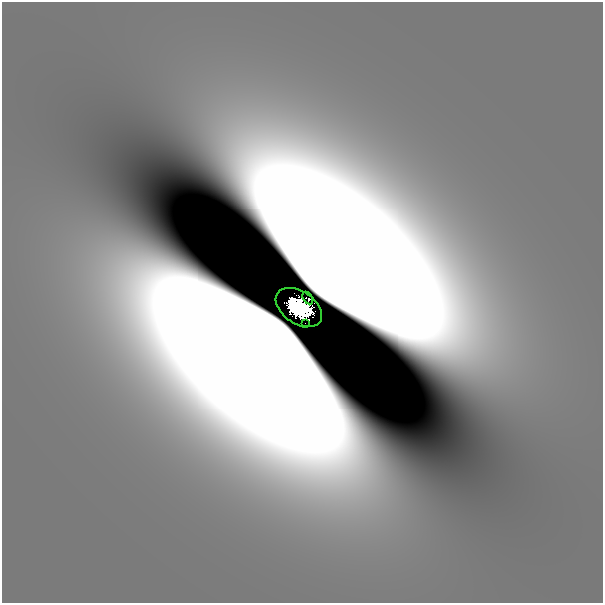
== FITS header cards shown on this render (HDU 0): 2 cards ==
NAXIS1  =                  601
NAXIS2  =                  601

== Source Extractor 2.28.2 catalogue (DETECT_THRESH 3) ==
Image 601 x 601 px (HDU 0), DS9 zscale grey, 1 PNG px = 1 image px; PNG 605 x 605 px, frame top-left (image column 1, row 601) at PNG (2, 2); each listed source drawn as its Kron ellipse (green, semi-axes under 4 px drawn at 4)
Background 6.90e-10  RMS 7.9e-10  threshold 2.37e-09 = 3 sigma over >= 5 px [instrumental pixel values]
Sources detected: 5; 2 with non-positive FLUX_AUTO (blend fragments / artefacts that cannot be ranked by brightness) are neither listed nor drawn; the other 3 listed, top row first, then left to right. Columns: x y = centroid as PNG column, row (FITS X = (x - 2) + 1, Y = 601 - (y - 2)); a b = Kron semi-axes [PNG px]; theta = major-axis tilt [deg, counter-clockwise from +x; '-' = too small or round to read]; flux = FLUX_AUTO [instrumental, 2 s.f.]
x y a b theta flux
308 298 7 4 -60 0.16
299 308 26 16 -33 6.4
305 323 2 2 - 0.01
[2 non-positive-flux detections neither listed nor drawn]